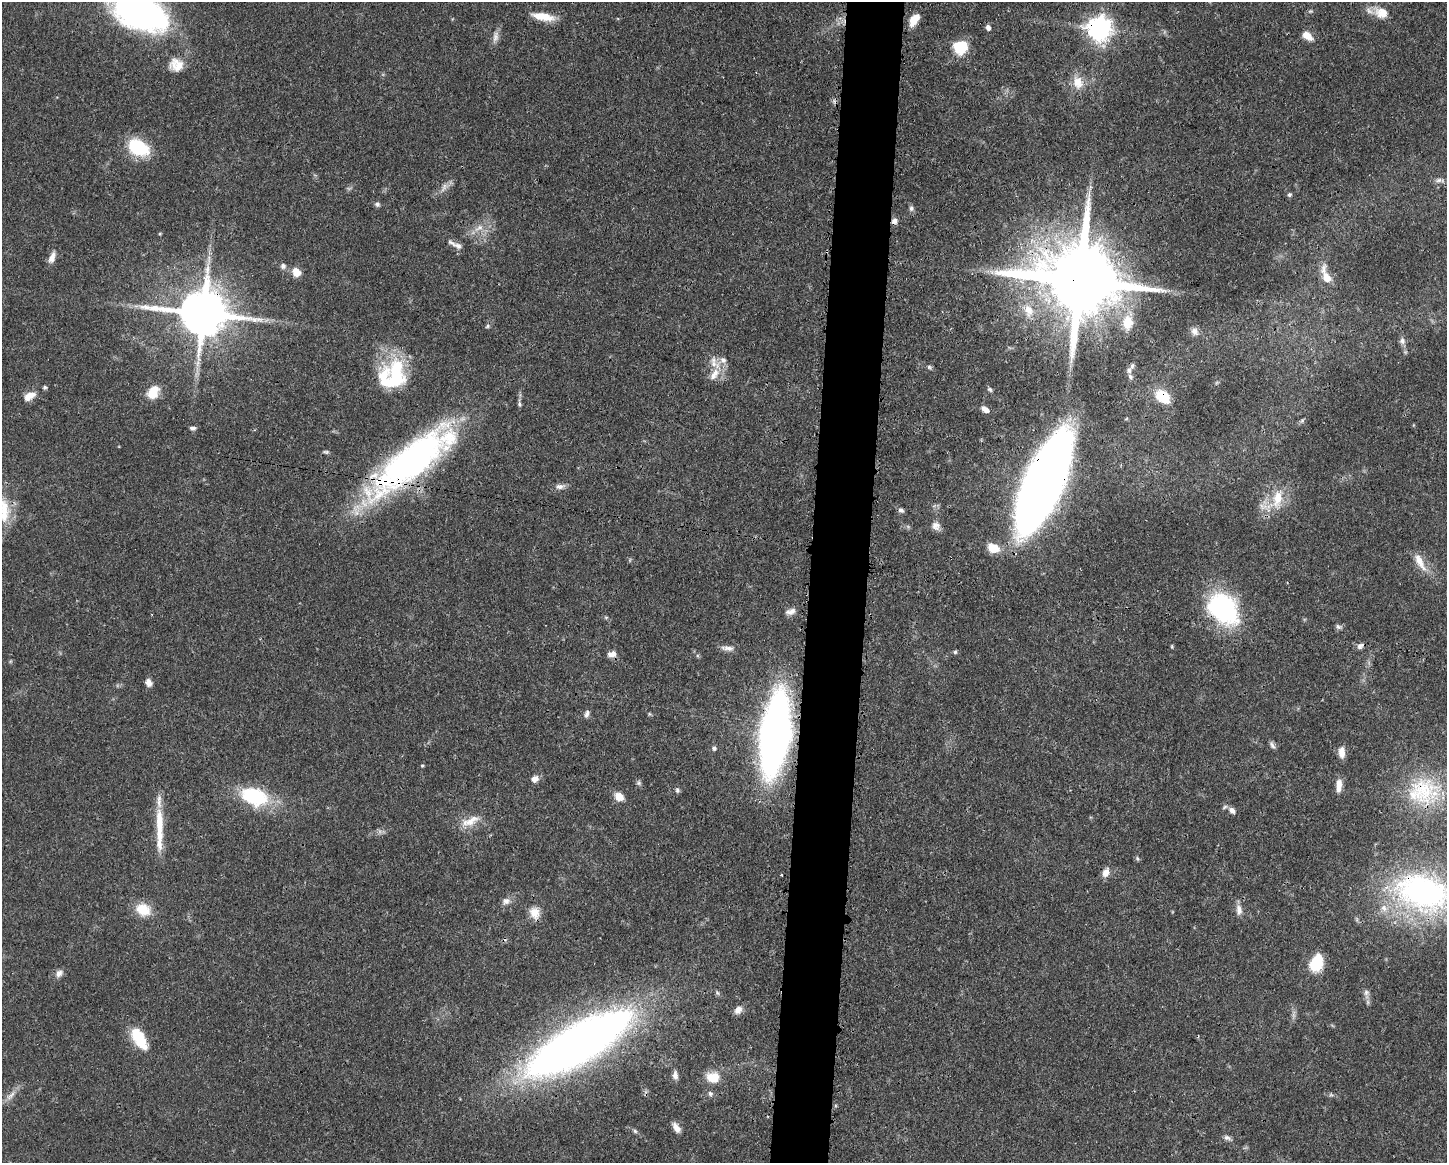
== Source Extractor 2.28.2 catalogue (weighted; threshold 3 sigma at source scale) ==
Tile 5 of 3 x 4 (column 2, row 2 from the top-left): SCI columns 1562-3006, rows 2321-3481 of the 4678 x 4645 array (HDU 1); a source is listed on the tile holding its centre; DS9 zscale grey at full resolution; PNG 1449 x 1165 px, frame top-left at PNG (2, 2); no overlay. Shown black and unused: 4% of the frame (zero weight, under 3 of 4 exposures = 1% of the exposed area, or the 3 px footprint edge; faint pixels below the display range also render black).
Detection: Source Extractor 2.28.2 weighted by HDU 2 'WHT'; one run over the whole footprint, this tile lists its part. Background 0.0581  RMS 0.0033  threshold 0.015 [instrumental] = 3 sigma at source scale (4.5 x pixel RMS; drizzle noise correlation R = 1.50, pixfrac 1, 0.05/0.05 arcsec/px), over >= 5 px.
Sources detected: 115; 3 too faint to see at this stretch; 2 cosmic-ray / hot-pixel residue — not listed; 6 inside a brighter listed object's ellipse — not listed separately; the other 104 listed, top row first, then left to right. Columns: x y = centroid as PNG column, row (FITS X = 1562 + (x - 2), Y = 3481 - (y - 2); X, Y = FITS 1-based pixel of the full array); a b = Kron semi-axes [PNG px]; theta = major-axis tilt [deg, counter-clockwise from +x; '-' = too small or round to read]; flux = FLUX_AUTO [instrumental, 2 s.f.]
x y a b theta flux
141 13 49 27 -25 140
1381 13 20 14 -22 5.3
543 17 27 8 -10 6.1
914 20 15 8 57 4.7
988 28 7 6 - 1.2
1099 28 10 9 - 210
1307 36 14 8 -38 3.2
495 37 16 7 79 2
961 47 11 9 24 17
176 65 18 16 -17 5.1
1078 82 19 14 -70 5.5
138 147 21 13 -28 20
1438 180 10 6 29 1.3
1289 195 6 5 - 0.62
377 204 7 6 - 0.82
911 208 8 6 90 0.94
894 221 8 7 - 1.4
479 228 16 7 36 3.1
160 234 4 4 - 0.34
458 246 15 7 -17 2
52 257 13 7 69 2.6
283 266 7 7 - 1.1
296 272 9 7 -54 4.4
1326 276 27 10 -71 5.7
1080 281 24 20 -18 4700
1028 310 21 15 -60 6.6
203 313 16 14 -10 1600
1127 322 22 15 87 7.5
487 326 6 5 - 0.57
1195 331 11 9 -68 1.9
1402 341 9 7 -77 1.2
929 367 7 5 -17 0.66
1129 370 8 7 - 1.2
714 374 21 10 55 4.6
394 377 38 28 67 27
45 387 6 5 - 0.57
990 389 7 5 -48 0.6
153 392 17 12 61 6
29 396 17 9 30 3.5
1163 396 13 9 -39 13
519 404 8 5 -88 0.69
985 409 10 5 -33 1.9
1302 421 6 5 - 0.6
193 428 7 5 -7 0.87
326 452 8 4 -7 0.59
411 461 108 31 38 130
1043 483 71 21 66 740
560 486 14 7 6 1.8
1277 499 30 14 80 8.6
901 510 8 6 -36 0.97
4 511 37 15 -89 11
936 526 11 10 - 2.1
993 548 12 9 -17 6.1
1420 561 27 9 -61 4.9
1223 608 38 27 -43 45
790 612 14 7 18 1.9
606 617 6 4 0 0.48
1338 626 10 6 -13 0.86
1172 646 7 3 -82 0.34
1360 646 9 6 35 1.2
727 648 18 6 -4 2
955 652 5 5 - 0.53
612 654 11 8 9 2.2
149 683 8 6 -64 2.2
587 714 9 6 70 1.2
649 714 6 3 72 0.36
775 735 48 16 83 350
1272 745 12 5 -57 1.1
714 748 6 6 - 0.72
1342 752 14 7 -89 2.7
422 766 4 4 - 0.36
535 779 8 7 - 2.1
638 783 7 5 -20 0.72
1339 786 17 7 85 3.1
677 790 7 5 -81 0.76
1423 791 47 41 -25 30
254 796 31 19 -18 24
619 797 8 7 - 4.6
1232 810 10 7 -43 1.7
470 821 28 10 23 5.2
159 829 62 8 -90 10
1137 858 7 3 -71 0.46
1106 872 11 8 61 2.5
1423 892 75 48 -15 87
506 901 11 9 15 1.8
143 909 19 15 -23 6.8
1239 910 15 7 -83 2.2
535 913 16 12 -72 4
1316 963 16 11 68 13
59 973 10 8 40 1.8
717 993 6 5 - 0.64
1366 993 8 7 - 1.2
738 1010 10 8 49 2.2
1293 1015 8 5 -90 0.95
139 1038 27 13 -59 11
579 1044 91 27 30 380
675 1075 10 6 -85 1.5
713 1077 16 12 -3 6
710 1094 7 7 - 0.86
11 1095 12 5 45 1.7
1331 1095 7 4 -18 0.64
676 1128 12 6 -56 2.3
635 1131 7 5 -47 0.62
1227 1138 10 6 -21 1.1
Overlapping masked pixels (flux is a lower limit): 13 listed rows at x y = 1099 28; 894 221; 1080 281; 203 313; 1163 396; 411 461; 1043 483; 1223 608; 775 735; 1423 791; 1423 892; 535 913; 579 1044
Isophote crosses this tile's border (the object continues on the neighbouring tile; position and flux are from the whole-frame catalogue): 3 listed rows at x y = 141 13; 4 511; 1423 892